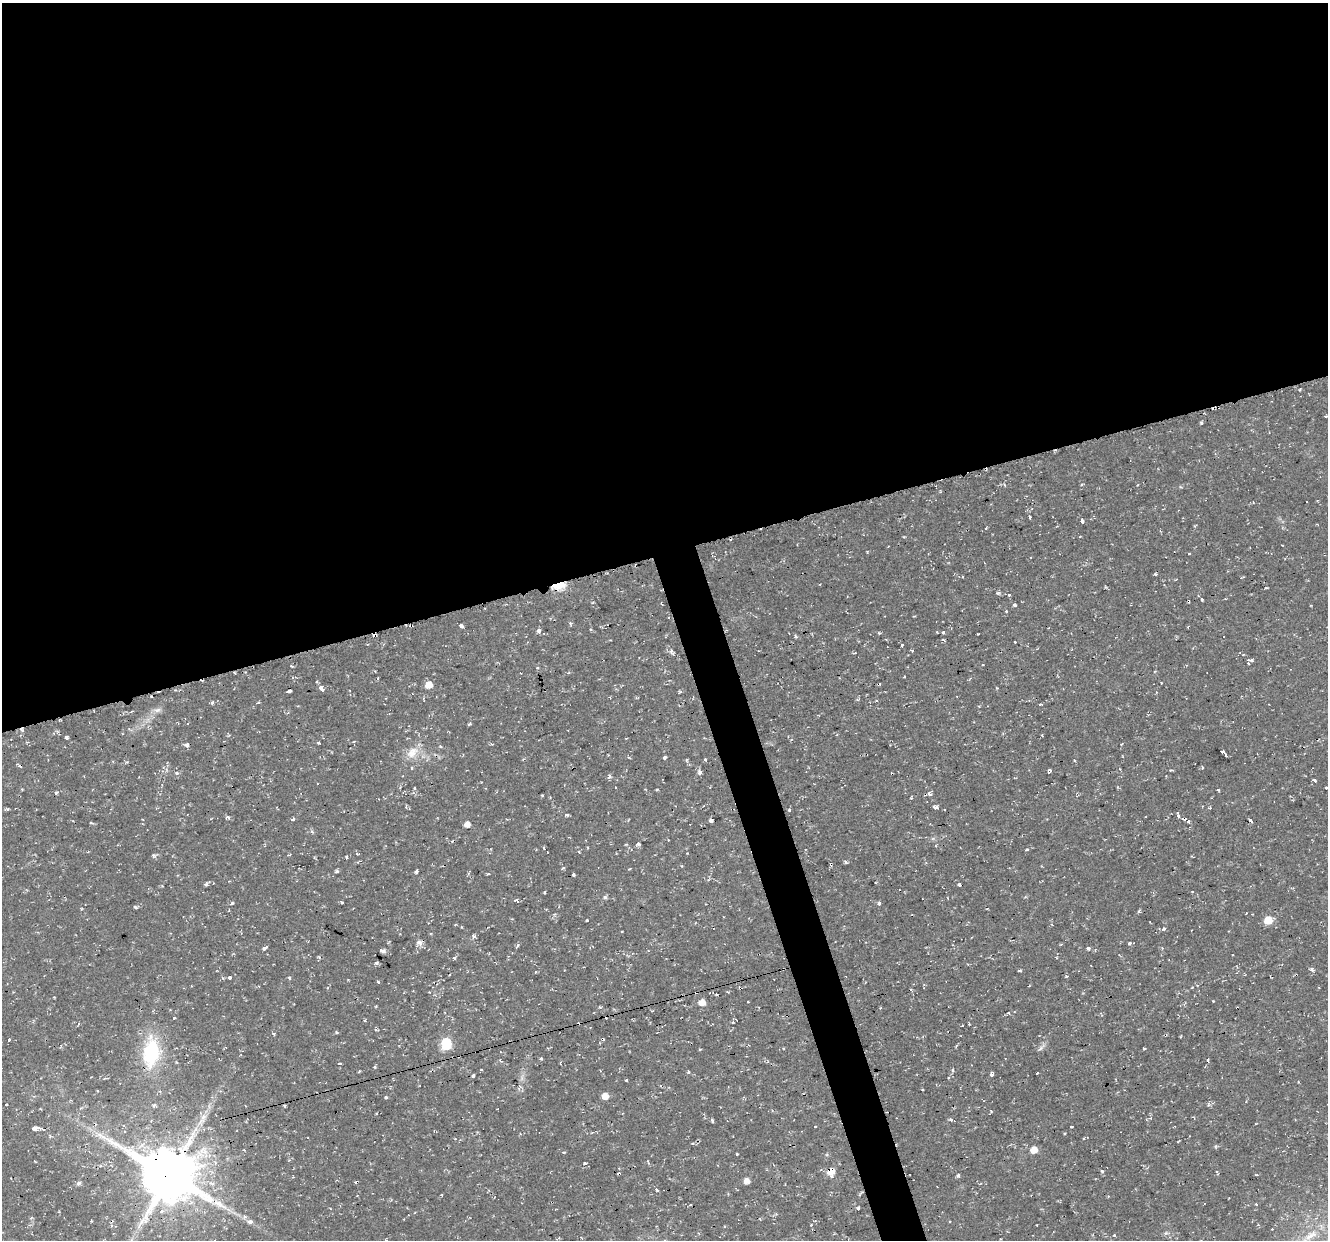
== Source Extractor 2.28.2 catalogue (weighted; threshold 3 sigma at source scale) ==
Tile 2 of 4 x 4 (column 2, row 1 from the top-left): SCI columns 1327-2652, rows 3831-5068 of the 5303 x 5123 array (HDU 1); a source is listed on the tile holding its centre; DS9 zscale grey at full resolution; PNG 1330 x 1242 px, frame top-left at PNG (2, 3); no overlay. Shown black and unused: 47% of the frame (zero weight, under 2 of 3 exposures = <1% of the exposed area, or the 3 px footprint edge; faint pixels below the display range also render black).
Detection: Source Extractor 2.28.2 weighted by HDU 2 'WHT'; one run over the whole footprint, this tile lists its part. Background 0.0106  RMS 0.0031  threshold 0.0139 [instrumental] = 3 sigma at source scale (4.5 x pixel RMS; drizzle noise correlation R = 1.50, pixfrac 1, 0.0396/0.0396 arcsec/px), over >= 5 px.
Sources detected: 243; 28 cosmic-ray / hot-pixel residue — not listed; the other 215 listed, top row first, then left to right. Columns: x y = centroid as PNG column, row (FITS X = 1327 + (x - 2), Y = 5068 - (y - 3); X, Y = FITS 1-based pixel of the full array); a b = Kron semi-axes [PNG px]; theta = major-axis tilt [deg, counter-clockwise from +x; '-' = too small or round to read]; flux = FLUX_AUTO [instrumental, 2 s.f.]
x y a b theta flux
1326 416 3 2 - 0.32
1201 423 4 3 - 0.36
1082 484 4 3 - 0.3
1005 485 4 4 - 0.48
1030 518 4 3 - 2.2
1082 521 4 3 - 5.7
986 528 4 3 - 0.51
1189 554 3 3 - 0.66
1155 574 3 3 - 0.76
559 585 8 5 13 27
1009 595 3 3 - 0.87
1202 599 4 3 - 0.4
1188 601 4 3 - 0.83
662 604 3 2 - 0.3
1014 605 3 3 - 4.3
1006 611 4 3 - 0.29
570 623 4 4 - 0.55
461 626 4 3 - 2.9
1188 627 4 2 - 0.32
539 630 5 4 - 1.4
943 632 3 3 - 0.79
879 633 4 3 - 0.37
978 634 3 2 - 0.36
796 637 5 3 - 0.59
886 639 4 2 - 0.37
943 639 5 3 - 0.27
1015 642 3 3 - 0.41
902 645 3 3 - 1.2
671 652 9 4 -58 1
854 653 4 2 - 0.56
1251 660 9 4 -7 0.79
983 665 3 3 - 0.64
291 666 4 3 - 0.26
537 667 4 4 - 0.39
375 671 3 2 - 0.27
904 677 3 2 - 0.42
1161 683 3 2 - 0.29
428 685 6 6 - 3.6
321 688 5 3 - 3
997 688 4 3 - 0.31
289 691 5 3 - 2.8
680 692 6 4 34 0.36
857 700 4 4 - 0.39
876 700 3 3 - 0.4
212 702 4 3 - 0.57
258 702 5 3 - 0.34
1040 705 3 3 - 0.91
979 706 3 3 - 0.32
157 710 11 6 16 1.3
132 711 3 2 - 0.24
470 724 4 3 - 0.51
22 730 6 4 -63 0.97
1042 735 3 2 - 0.24
66 737 4 4 - 2.2
318 743 5 3 - 0.32
186 745 6 5 - 0.8
440 747 3 3 - 1.1
1223 751 4 3 - 0.83
412 752 20 13 42 4.7
1226 756 3 3 - 0.86
664 758 4 3 - 1.7
705 759 3 3 - 0.61
1202 767 4 3 - 0.33
411 768 4 3 - 0.32
1119 769 4 3 - 0.35
1050 771 4 3 - 1.3
700 772 7 6 - 0.91
176 773 6 5 - 0.59
609 777 5 4 - 0.88
1314 779 3 3 - 24
414 788 3 3 - 0.44
616 788 3 3 - 0.46
1326 788 3 3 - 0.88
22 789 3 3 - 0.25
657 790 4 2 - 0.33
1218 790 4 3 - 0.33
56 792 5 4 - 0.46
929 794 8 5 -21 1.3
542 795 3 2 - 0.42
911 798 3 3 - 0.29
936 807 5 3 - 1.5
1210 808 4 3 - 0.37
8 809 5 4 - 0.48
789 810 3 3 - 0.96
566 815 5 4 - 0.56
1178 815 4 3 - 1.7
227 817 5 3 - 0.83
293 819 3 3 - 0.87
1251 820 5 3 - 2.7
711 821 5 4 - 0.67
1188 821 3 3 - 0.9
91 823 4 3 - 0.49
467 824 5 5 - 2.1
312 831 6 4 -44 0.48
668 840 2 2 - 0.27
638 844 5 4 - 0.69
544 848 3 2 - 0.62
1026 850 4 3 - 2
579 852 4 3 - 0.24
357 854 4 3 - 0.5
154 855 7 5 -20 0.56
346 857 3 3 - 0.45
846 862 5 4 - 0.48
682 866 3 2 - 0.32
563 868 5 3 - 0.34
337 871 5 4 - 0.56
416 872 4 3 - 1.1
469 872 6 3 72 0.48
574 875 3 3 - 0.46
959 885 3 3 - 0.82
162 886 3 3 - 0.26
545 892 3 2 - 0.37
1192 892 3 2 - 0.25
605 897 5 5 - 0.58
516 900 5 3 - 0.58
341 902 4 3 - 0.41
232 903 5 4 - 0.48
879 904 3 3 - 3.4
135 907 4 3 - 0.61
1138 911 5 4 - 0.45
512 919 4 2 - 0.25
587 920 3 3 - 1.2
1268 920 7 7 - 5.3
1150 922 2 2 - 0.23
1164 929 4 3 - 0.92
622 932 3 2 - 0.34
474 936 4 3 - 1.6
419 942 8 7 - 1.4
1129 943 4 3 - 1.4
1061 944 3 3 - 0.27
517 946 6 3 64 0.69
264 948 5 3 - 1.1
1088 948 4 3 - 1.3
1162 948 3 3 - 0.28
383 951 4 4 - 1
454 958 3 3 - 1.5
376 963 4 3 - 0.73
1312 969 4 3 - 2
1019 970 4 3 - 0.52
536 972 3 3 - 0.44
229 977 3 3 - 4
1066 977 4 2 - 0.26
289 978 4 3 - 0.43
378 982 3 3 - 0.42
1319 987 2 2 - 0.27
1192 988 4 3 - 0.27
1213 1001 2 2 - 0.27
702 1002 7 6 - 2.5
748 1002 2 2 - 0.27
881 1008 3 2 - 0.32
1009 1013 4 3 - 0.45
174 1018 3 3 - 0.73
365 1020 4 3 - 0.34
337 1032 5 3 - 0.33
274 1034 4 3 - 0.39
8 1040 3 3 - 3
446 1043 7 6 - 22
1041 1048 13 4 45 0.97
1144 1048 4 3 - 0.25
151 1053 33 18 84 21
541 1059 3 3 - 0.54
1208 1060 4 3 - 1
177 1062 4 3 - 0.3
560 1062 4 3 - 0.44
340 1064 3 3 - 3.2
375 1067 3 3 - 0.53
953 1070 5 3 - 0.41
688 1072 3 3 - 0.85
1037 1073 3 2 - 0.43
991 1074 4 4 - 0.86
473 1075 3 3 - 4.6
522 1078 7 4 72 0.81
626 1080 3 2 - 0.4
923 1090 3 2 - 0.29
605 1096 6 5 - 2.8
386 1097 3 3 - 0.89
154 1106 4 4 - 0.74
991 1111 4 3 - 0.29
203 1117 9 7 33 1.7
1151 1118 4 4 - 0.79
712 1120 4 3 - 0.59
951 1120 5 5 - 0.64
815 1126 3 3 - 0.84
1071 1126 3 3 - 1.8
34 1128 4 4 - 4.5
39 1128 9 4 -16 1.3
1064 1133 3 3 - 0.34
1216 1146 5 5 - 0.41
1034 1150 6 5 - 3.7
564 1152 4 3 - 0.3
736 1154 3 3 - 1
827 1155 6 4 0 0.4
585 1163 4 3 - 0.48
831 1171 6 5 - 5
1102 1171 4 4 - 0.59
1216 1172 3 3 - 0.62
619 1174 3 3 - 1.4
169 1175 18 16 -24 2000
958 1175 3 3 - 1.3
1256 1175 5 3 - 0.25
746 1181 5 5 - 2.4
78 1183 6 5 - 0.81
656 1190 3 3 - 1.7
442 1195 4 2 - 0.19
1108 1196 3 3 - 0.28
219 1204 26 9 -28 5.3
1256 1204 4 3 - 0.38
858 1208 4 3 - 0.46
245 1217 7 5 22 0.81
31 1218 5 3 - 0.39
815 1220 4 3 - 0.3
250 1221 5 4 - 1.6
950 1222 3 3 - 0.76
1114 1235 3 3 - 0.81
1310 1236 29 10 34 6.6
Overlapping masked pixels (flux is a lower limit): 7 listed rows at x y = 559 585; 1188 601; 22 730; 151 1053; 831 1171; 619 1174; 169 1175
Unlisted compact peaks at least as high as the median listed source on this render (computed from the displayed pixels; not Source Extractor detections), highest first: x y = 206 884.